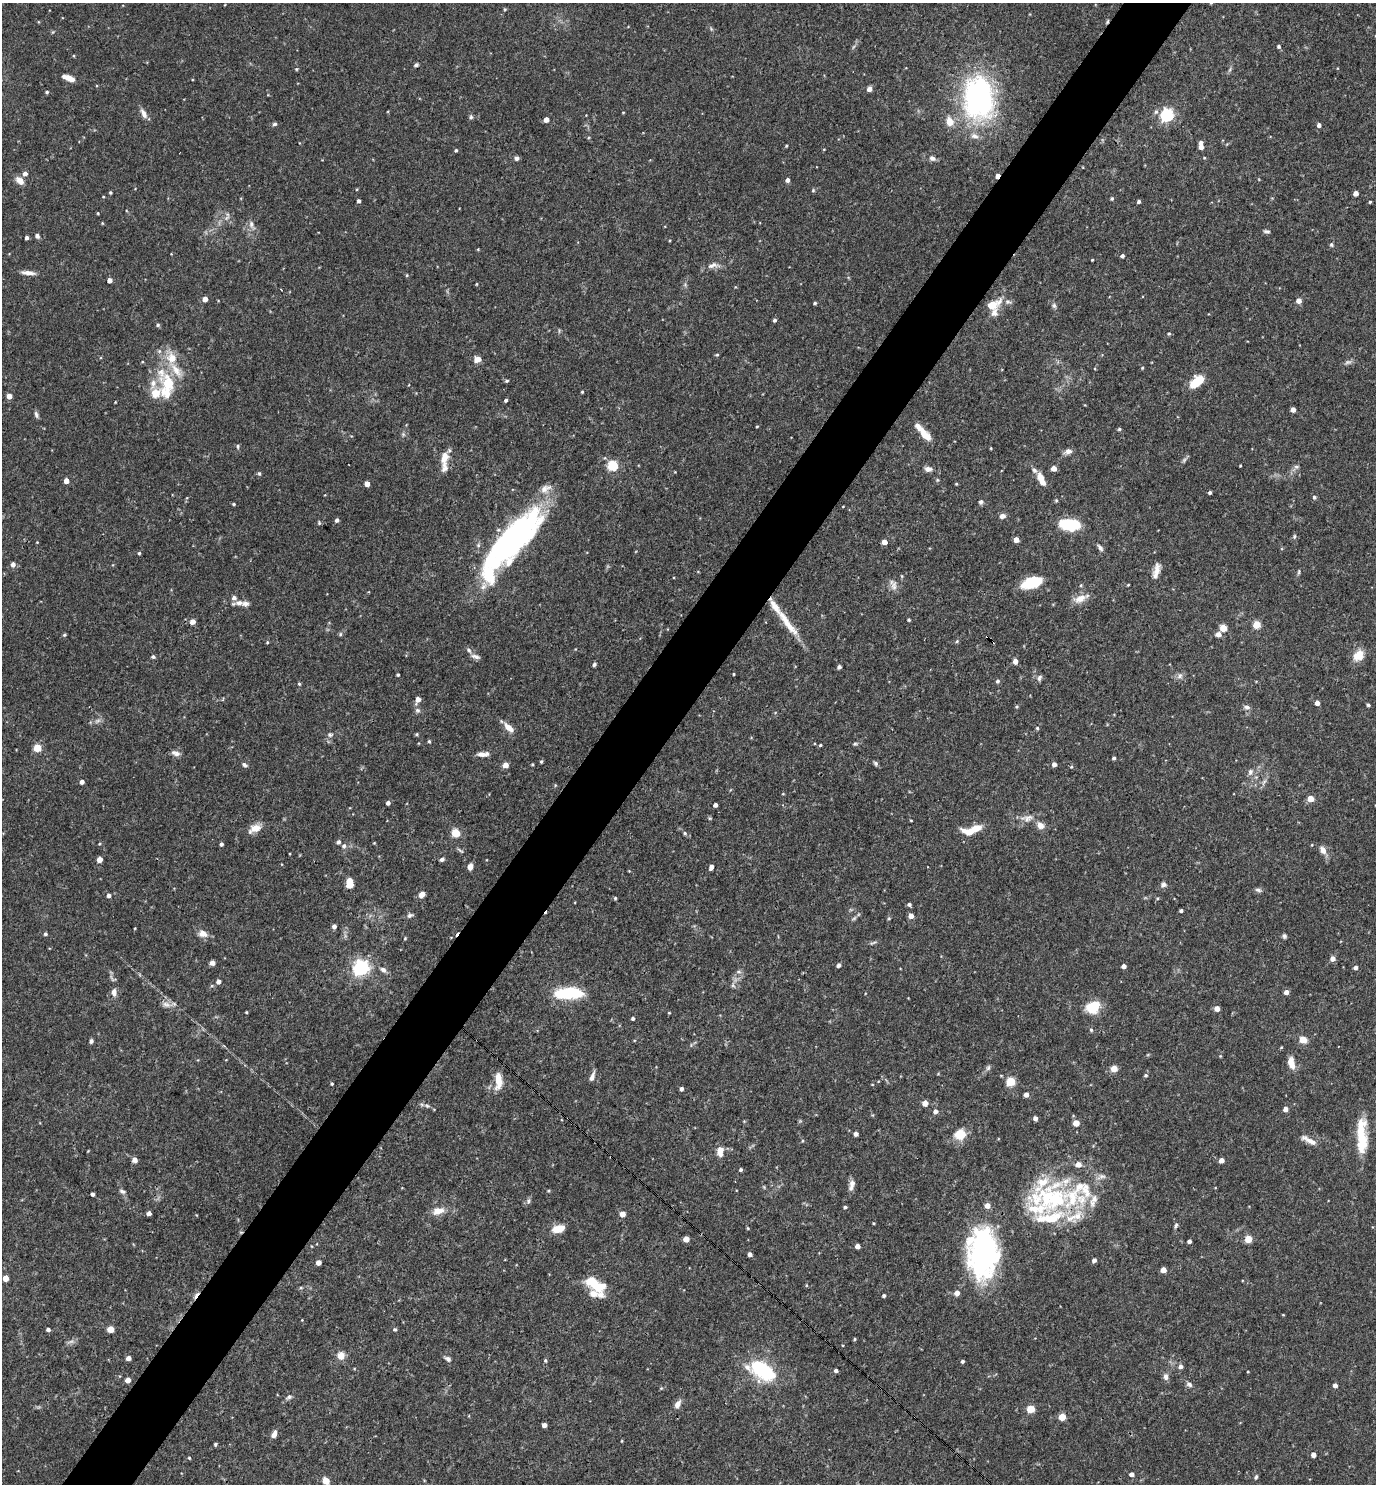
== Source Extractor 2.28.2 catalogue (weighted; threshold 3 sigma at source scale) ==
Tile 7 of 4 x 4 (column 3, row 2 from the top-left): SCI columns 2897-4270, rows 2967-4448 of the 5935 x 5931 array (HDU 1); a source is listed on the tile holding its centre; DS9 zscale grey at full resolution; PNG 1378 x 1486 px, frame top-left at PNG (2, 3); no overlay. Shown black and unused: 5% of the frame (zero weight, under 3 of 4 exposures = <1% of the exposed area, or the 3 px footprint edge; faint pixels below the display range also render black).
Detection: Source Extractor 2.28.2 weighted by HDU 2 'WHT'; one run over the whole footprint, this tile lists its part. Background 0.0714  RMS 0.0036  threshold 0.0162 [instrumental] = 3 sigma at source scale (4.5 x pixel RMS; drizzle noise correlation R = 1.50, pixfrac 1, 0.05/0.05 arcsec/px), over >= 5 px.
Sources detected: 364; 5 too faint to see at this stretch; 1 inside a brighter object's white glare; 6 cosmic-ray / hot-pixel residue — not listed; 29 inside a brighter listed object's ellipse — not listed separately; the other 323 listed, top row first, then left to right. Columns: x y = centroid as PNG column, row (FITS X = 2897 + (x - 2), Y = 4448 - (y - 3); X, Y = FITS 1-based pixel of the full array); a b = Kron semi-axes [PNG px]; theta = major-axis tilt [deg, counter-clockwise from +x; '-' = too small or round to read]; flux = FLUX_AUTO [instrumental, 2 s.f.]
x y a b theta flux
1211 3 4 3 - 0.36
505 9 5 4 - 0.38
1279 46 5 4 - 0.68
416 65 6 4 29 0.74
296 69 5 4 - 0.43
1230 69 9 4 55 0.69
68 78 13 5 -21 3.3
869 89 4 4 - 2.8
47 92 4 3 - 0.64
979 98 46 32 -87 76
623 112 4 2 - 0.26
1156 112 7 5 72 0.94
144 114 13 6 -64 2.1
1167 115 6 5 - 67
471 117 6 5 - 0.66
546 120 4 4 - 3
949 122 9 7 -75 4.5
275 124 6 5 - 0.77
1319 125 4 4 - 1.3
1201 142 5 4 - 1.1
786 146 4 3 - 0.39
1201 147 4 4 - 2.3
456 150 4 4 - 0.54
517 158 5 5 - 0.97
932 158 8 6 -27 1.3
1204 158 4 4 - 0.35
25 174 5 5 - 1.8
997 176 4 3 - 3
787 180 4 4 - 1.4
20 181 12 7 -45 2.4
357 189 4 3 - 0.27
813 190 5 4 - 0.46
110 192 3 3 - 0.5
1356 193 4 4 - 2.8
1112 199 4 4 - 0.5
359 201 4 3 - 0.94
1139 201 4 3 - 0.79
1370 202 3 3 - 0.45
98 213 3 3 - 0.33
227 218 8 5 30 1
102 223 4 3 - 0.32
251 225 14 7 -69 2
1266 231 8 4 -13 0.71
37 236 5 5 - 1.1
27 238 4 3 - 0.99
1331 245 5 5 - 0.68
478 249 4 3 - 0.3
1122 256 4 4 - 1.1
1092 260 3 3 - 0.38
713 265 19 8 5 2.5
28 273 18 5 -6 2.3
407 275 4 4 - 0.37
110 280 4 4 - 2.3
476 284 4 3 - 0.29
205 299 4 4 - 3.6
1299 301 5 4 - 2.8
815 303 4 3 - 0.59
993 305 22 10 28 6.1
1054 305 7 6 - 0.88
775 320 4 4 - 0.74
158 325 5 5 - 0.58
1169 334 5 4 - 0.42
717 355 5 4 - 0.42
478 359 7 6 - 2.8
142 362 4 3 - 0.31
1348 362 10 6 15 1.1
1142 368 4 3 - 0.44
507 381 5 4 - 0.57
1197 381 16 9 39 8.9
167 387 42 22 88 18
582 392 3 3 - 0.41
9 396 4 4 - 3.5
506 400 3 3 - 0.77
1085 405 3 3 - 0.24
1293 410 4 4 - 2.2
36 415 9 5 -73 0.94
757 427 4 2 - 0.32
1119 429 4 4 - 0.59
403 434 6 5 - 0.61
924 434 17 8 -46 5
238 446 6 4 86 0.58
991 448 3 2 - 0.29
1068 451 10 6 20 1.6
444 458 16 10 73 3.7
605 458 5 3 - 0.37
613 466 6 5 - 29
1240 466 3 2 - 0.35
1296 467 14 6 42 1.4
1054 468 4 4 - 2.6
928 469 10 7 -9 1.6
259 473 6 5 - 0.56
1040 477 12 8 -68 3
937 480 5 5 - 0.48
66 481 4 4 - 3.2
367 484 4 4 - 2.9
956 484 3 3 - 0.35
545 489 17 11 31 3.4
1210 493 3 3 - 0.79
1314 497 5 5 - 0.71
1056 500 5 4 - 0.41
981 502 6 6 - 0.83
234 504 4 3 - 0.43
843 506 4 2 - 0.21
1002 516 6 5 - 1.8
337 520 4 4 - 1.1
319 523 6 4 -89 0.45
1069 525 16 9 -5 20
1294 536 6 5 - 0.61
512 539 65 21 48 120
1016 540 4 4 - 3.4
37 542 3 3 - 0.25
884 542 4 4 - 3.2
1100 548 10 5 -51 1.1
139 553 4 4 - 0.48
13 564 5 5 - 1.6
1157 571 21 7 86 3
1298 572 7 3 81 0.53
1032 582 19 10 18 15
1128 585 3 2 - 0.29
894 586 15 8 88 2.2
1080 598 19 9 20 3.9
239 603 13 7 -4 2.2
909 620 3 3 - 0.52
193 622 5 5 - 2.4
787 623 47 8 -54 8.4
1257 624 5 5 - 12
1223 628 5 4 - 8.2
340 634 6 5 - 0.55
1218 634 8 6 21 1.6
64 635 5 4 - 0.49
957 641 5 4 - 0.48
267 642 4 3 - 0.38
469 650 9 5 -53 1
1358 655 15 11 49 4.7
475 656 13 5 -15 1.4
153 657 5 4 - 0.79
1015 661 5 4 - 2.3
594 664 4 4 - 0.73
839 667 4 4 - 1.1
734 674 3 3 - 0.32
398 675 3 3 - 0.5
1180 676 9 8 - 1.4
1039 678 9 5 68 0.94
998 681 5 4 - 0.88
299 684 5 4 - 0.47
418 700 6 5 - 2.5
1317 703 4 4 - 2.7
1368 705 4 4 - 0.54
1017 706 4 4 - 0.5
1247 707 9 7 -22 1.3
417 710 8 7 - 0.99
508 727 14 7 -44 3.5
1037 728 4 4 - 0.52
417 734 4 4 - 0.46
330 735 8 6 -8 0.93
429 741 4 3 - 0.56
855 744 6 5 - 0.6
820 745 4 3 - 0.41
37 748 5 5 - 12
176 753 12 6 -17 1.6
483 754 13 5 3 2.4
1114 758 4 3 - 0.74
541 762 4 3 - 0.51
876 763 7 5 -48 0.75
532 764 3 3 - 0.37
1054 764 4 4 - 1.6
244 765 7 5 -32 0.9
505 765 5 5 - 3
1071 767 5 4 - 0.47
1250 772 10 8 77 1.5
82 782 4 4 - 1.5
555 785 5 4 - 0.37
783 794 4 3 - 0.3
1311 799 5 4 - 6
388 803 4 4 - 1.2
715 805 4 4 - 1.5
710 818 5 3 - 0.36
1027 818 20 10 9 3.3
911 820 4 3 - 0.27
1040 825 10 8 -39 2.3
255 828 16 8 28 3.9
975 828 11 6 21 5.6
456 833 5 5 - 15
685 833 6 4 -24 0.59
338 842 5 5 - 0.93
374 843 4 3 - 0.26
221 844 4 3 - 0.91
344 846 7 6 - 1.1
1323 850 7 6 - 2.9
442 859 7 5 19 0.8
99 860 4 4 - 3.3
470 866 7 5 78 2
711 867 6 4 70 1.5
349 885 5 5 - 9
1163 885 7 6 - 1.2
1258 890 9 5 -9 0.91
109 895 4 4 - 1.3
422 895 7 6 - 2.1
615 898 4 3 - 0.46
909 904 5 4 - 0.81
1181 911 4 3 - 0.76
410 915 9 6 30 0.93
911 916 4 4 - 2.8
854 918 7 5 44 0.66
889 918 5 4 - 0.39
334 926 5 4 - 1.3
135 928 4 3 - 0.27
45 934 4 4 - 0.66
203 934 9 7 -22 3
1284 936 6 5 - 0.7
405 938 5 3 - 0.36
873 943 11 3 24 0.71
1333 959 5 4 - 2.4
212 963 6 5 - 1.4
838 965 5 4 - 0.85
1124 966 4 4 - 2
1355 967 4 4 - 1.3
361 968 6 6 - 120
383 970 9 6 -34 1.4
739 972 8 4 0 0.71
218 981 5 5 - 1.4
733 985 8 5 -82 0.97
114 992 9 6 -87 2
1286 992 5 4 - 1.9
564 993 32 12 6 16
166 1004 14 8 -13 2.3
1093 1007 13 10 29 11
1217 1008 4 4 - 3.3
246 1012 3 3 - 0.37
669 1013 4 3 - 0.3
633 1019 4 3 - 0.82
1091 1030 5 4 - 0.56
1303 1040 5 5 - 9.7
91 1041 6 4 70 0.77
691 1045 5 5 - 0.48
1220 1056 4 4 - 0.3
1291 1063 13 7 -74 4.1
988 1068 8 5 74 0.83
1114 1069 5 5 - 4.3
1146 1075 5 4 - 0.6
592 1077 12 5 68 1.7
498 1081 20 8 -89 5.5
1011 1082 5 5 - 19
332 1084 4 3 - 0.45
681 1089 4 4 - 1.1
1026 1095 4 4 - 1.9
925 1103 5 5 - 3
427 1106 7 5 -22 0.8
1285 1109 4 4 - 2.4
935 1111 5 5 - 1.6
1035 1118 4 4 - 1.6
1076 1123 5 4 - 5.2
856 1134 4 4 - 1.8
960 1134 12 11 - 6.9
1362 1136 42 11 -89 12
1309 1140 22 6 -28 3
88 1151 3 3 - 0.26
720 1151 11 7 87 3.4
135 1160 6 6 - 1.6
1221 1160 4 4 - 2.3
741 1170 4 3 - 0.76
852 1185 16 6 75 2.2
764 1187 6 3 -72 0.38
122 1191 9 5 -22 0.97
548 1191 5 3 - 0.35
92 1194 4 4 - 1.1
1052 1198 70 38 -1 50
528 1201 9 6 76 0.89
845 1207 4 4 - 0.59
438 1211 14 8 14 4.1
149 1213 4 4 - 1.5
622 1214 5 5 - 3.1
874 1223 3 3 - 0.32
1176 1225 8 4 66 0.72
748 1228 4 3 - 0.37
558 1229 15 8 15 4.8
686 1239 4 4 - 3.7
1248 1239 5 5 - 9
1189 1241 4 4 - 1.1
311 1246 4 3 - 0.25
857 1246 4 4 - 2.2
983 1253 52 31 -89 77
750 1254 4 4 - 1.6
1094 1260 5 4 - 1.1
318 1262 4 4 - 2.4
1163 1270 4 4 - 4.1
5 1278 4 4 - 4.2
592 1282 16 12 -31 6.9
806 1285 5 3 - 0.31
301 1288 6 4 0 0.48
957 1293 5 5 - 2.5
601 1295 11 8 -14 2.1
884 1296 4 4 - 0.68
48 1329 4 4 - 0.95
110 1329 5 4 - 6.6
395 1329 5 4 - 0.56
854 1339 4 3 - 0.44
341 1356 9 9 - 3.1
128 1358 4 4 - 2.1
448 1359 8 6 -34 1.2
545 1360 5 4 - 0.54
962 1361 4 4 - 0.67
1181 1366 5 5 - 1.4
762 1371 26 14 -31 30
836 1371 4 4 - 0.99
1166 1377 9 7 -86 1.5
128 1380 4 4 - 3.1
1189 1384 9 6 -35 1.1
1335 1385 4 4 - 1.8
661 1388 4 4 - 0.38
289 1397 9 5 20 0.95
677 1404 12 7 64 2.1
1031 1409 9 8 - 2.9
1062 1417 5 4 - 9.1
544 1425 4 4 - 1.9
274 1434 8 5 64 2.2
622 1441 4 3 - 0.28
215 1444 4 4 - 0.57
1313 1455 4 4 - 2.3
189 1458 5 4 - 0.4
1132 1474 4 4 - 1.8
1256 1477 7 4 69 0.6
326 1481 5 5 - 7.2
Overlapping masked pixels (flux is a lower limit): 3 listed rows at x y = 997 176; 1052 1198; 983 1253
Isophote crosses this tile's border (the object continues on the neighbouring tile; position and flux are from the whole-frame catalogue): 1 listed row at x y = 1211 3